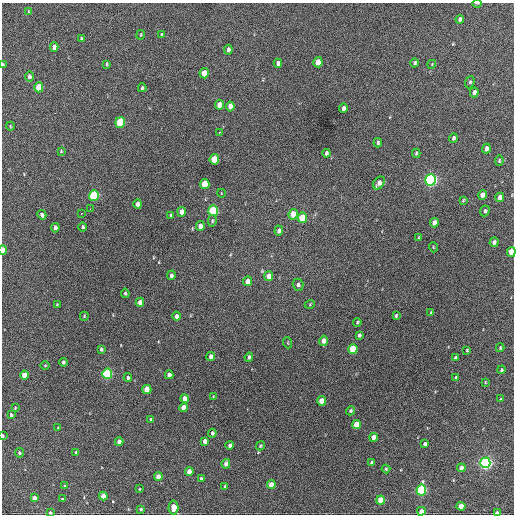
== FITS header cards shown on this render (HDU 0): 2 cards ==
NAXIS1  =                  512 / Axis length
NAXIS2  =                  512 / Axis length

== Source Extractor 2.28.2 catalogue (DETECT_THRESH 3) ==
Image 512 x 512 px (HDU 0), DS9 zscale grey, 1 PNG px = 1 image px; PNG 516 x 516 px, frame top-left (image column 1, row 512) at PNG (2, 3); each listed source drawn as its Kron ellipse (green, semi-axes under 4 px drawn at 4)
Background 706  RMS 19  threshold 58.3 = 3 sigma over >= 5 px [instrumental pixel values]
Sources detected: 140; all 140 listed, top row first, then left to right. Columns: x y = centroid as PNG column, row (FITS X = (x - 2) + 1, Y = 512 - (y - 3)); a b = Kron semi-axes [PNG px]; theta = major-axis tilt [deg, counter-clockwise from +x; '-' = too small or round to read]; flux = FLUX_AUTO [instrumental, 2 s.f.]
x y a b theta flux
477 3 5 3 - 1300
29 12 4 3 - 1100
460 19 4 4 - 5300
141 35 5 2 - 1000
161 35 4 3 - 1600
81 39 4 3 - 1700
54 47 4 4 - 7000
228 50 5 3 - 4300
318 62 5 4 - 15000
278 63 4 4 - 4800
415 63 4 3 - 2700
107 64 3 3 - 1600
432 64 4 3 - 1100
3 65 4 2 - 2600
204 73 5 4 - 23000
29 77 5 4 - 4200
470 82 6 4 68 2200
39 87 5 4 - 29000
142 88 4 4 - 2000
474 92 5 4 - 6300
219 105 5 4 - 14000
230 106 5 4 - 10000
343 108 4 4 - 5500
120 122 5 5 - 69000
10 126 4 3 - 960
219 132 3 2 - 4000
453 138 4 3 - 3000
378 143 5 3 - 2600
486 148 5 4 - 5500
61 151 4 4 - 1100
326 153 4 3 - 2900
416 153 4 3 - 1900
214 159 5 4 - 38000
499 161 5 3 - 1800
431 180 5 5 - 390000
379 183 7 5 52 8200
205 184 5 4 - 39000
221 193 4 2 - 900
482 195 5 4 - 9100
94 196 5 5 - 120000
500 197 5 4 - 7300
463 200 4 3 - 1500
138 204 5 4 - 8600
90 209 2 2 - 2700
213 211 5 5 - 92000
485 211 5 4 - 2700
182 212 5 4 - 11000
81 214 3 3 - 8000
293 214 5 4 - 25000
42 215 5 4 - 4200
171 216 3 3 - 1900
302 218 5 5 - 44000
212 221 6 4 82 1600
434 223 5 4 - 8600
200 226 5 4 - 9100
83 227 4 4 - 2400
55 228 4 3 - 4600
279 231 5 4 - 4600
419 238 4 3 - 1500
494 242 5 4 - 3700
433 247 5 3 - 1100
3 250 5 3 - 14000
511 252 5 4 - 25000
171 275 5 4 - 3000
269 276 5 4 - 12000
248 281 5 4 - 13000
298 285 6 5 - 3300
125 293 5 4 - 1900
140 302 4 4 - 11000
310 304 5 3 - 1200
57 305 4 3 - 1200
431 312 3 3 - 940
84 316 4 3 - 1500
176 316 4 4 - 4300
396 316 3 3 - 1600
357 322 4 3 - 1600
359 335 4 3 - 2600
324 341 5 4 - 8300
288 343 5 3 - 1100
500 348 4 3 - 1300
101 349 4 3 - 2200
353 349 5 4 - 45000
467 350 3 3 - 1400
211 356 4 4 - 5000
249 357 4 4 - 3000
455 358 4 3 - 2200
63 362 4 3 - 2800
45 366 4 3 - 1200
501 370 4 3 - 1700
107 374 5 5 - 160000
24 375 4 4 - 21000
169 375 4 4 - 6300
456 377 4 3 - 1900
128 378 4 4 - 2500
485 382 4 2 - 930
147 389 4 4 - 21000
213 397 4 3 - 1200
185 399 4 4 - 12000
501 399 3 2 - 990
322 401 4 4 - 18000
184 407 4 4 - 13000
15 408 3 2 - 1000
350 411 5 4 - 2400
11 415 4 3 - 2100
151 420 4 4 - 2400
357 424 4 4 - 27000
58 428 3 3 - 1100
212 433 4 3 - 3400
3 436 3 2 - 2300
374 437 4 4 - 12000
205 441 4 4 - 7100
119 442 4 4 - 7000
425 444 4 3 - 3200
230 445 4 4 - 4600
260 446 5 4 - 1600
76 452 4 3 - 1800
19 453 5 4 - 2200
372 463 4 3 - 4200
485 463 5 5 - 460000
226 464 5 4 - 7000
461 468 4 4 - 8600
386 469 4 4 - 1700
189 472 4 4 - 11000
158 477 4 4 - 12000
201 479 4 3 - 3100
271 485 4 4 - 20000
64 486 3 3 - 1500
225 486 4 3 - 1900
139 489 4 2 - 900
421 490 5 5 - 160000
103 496 4 4 - 15000
34 498 4 4 - 7200
62 499 3 3 - 1600
381 500 4 4 - 29000
461 506 4 4 - 17000
173 507 7 5 86 15000
141 509 4 4 - 2200
421 511 4 4 - 10000
50 513 3 3 - 2200
497 513 4 3 - 8600
At the frame edge (FLAGS 8, measured only in part): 7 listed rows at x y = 477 3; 3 65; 3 250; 511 252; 3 436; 50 513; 497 513